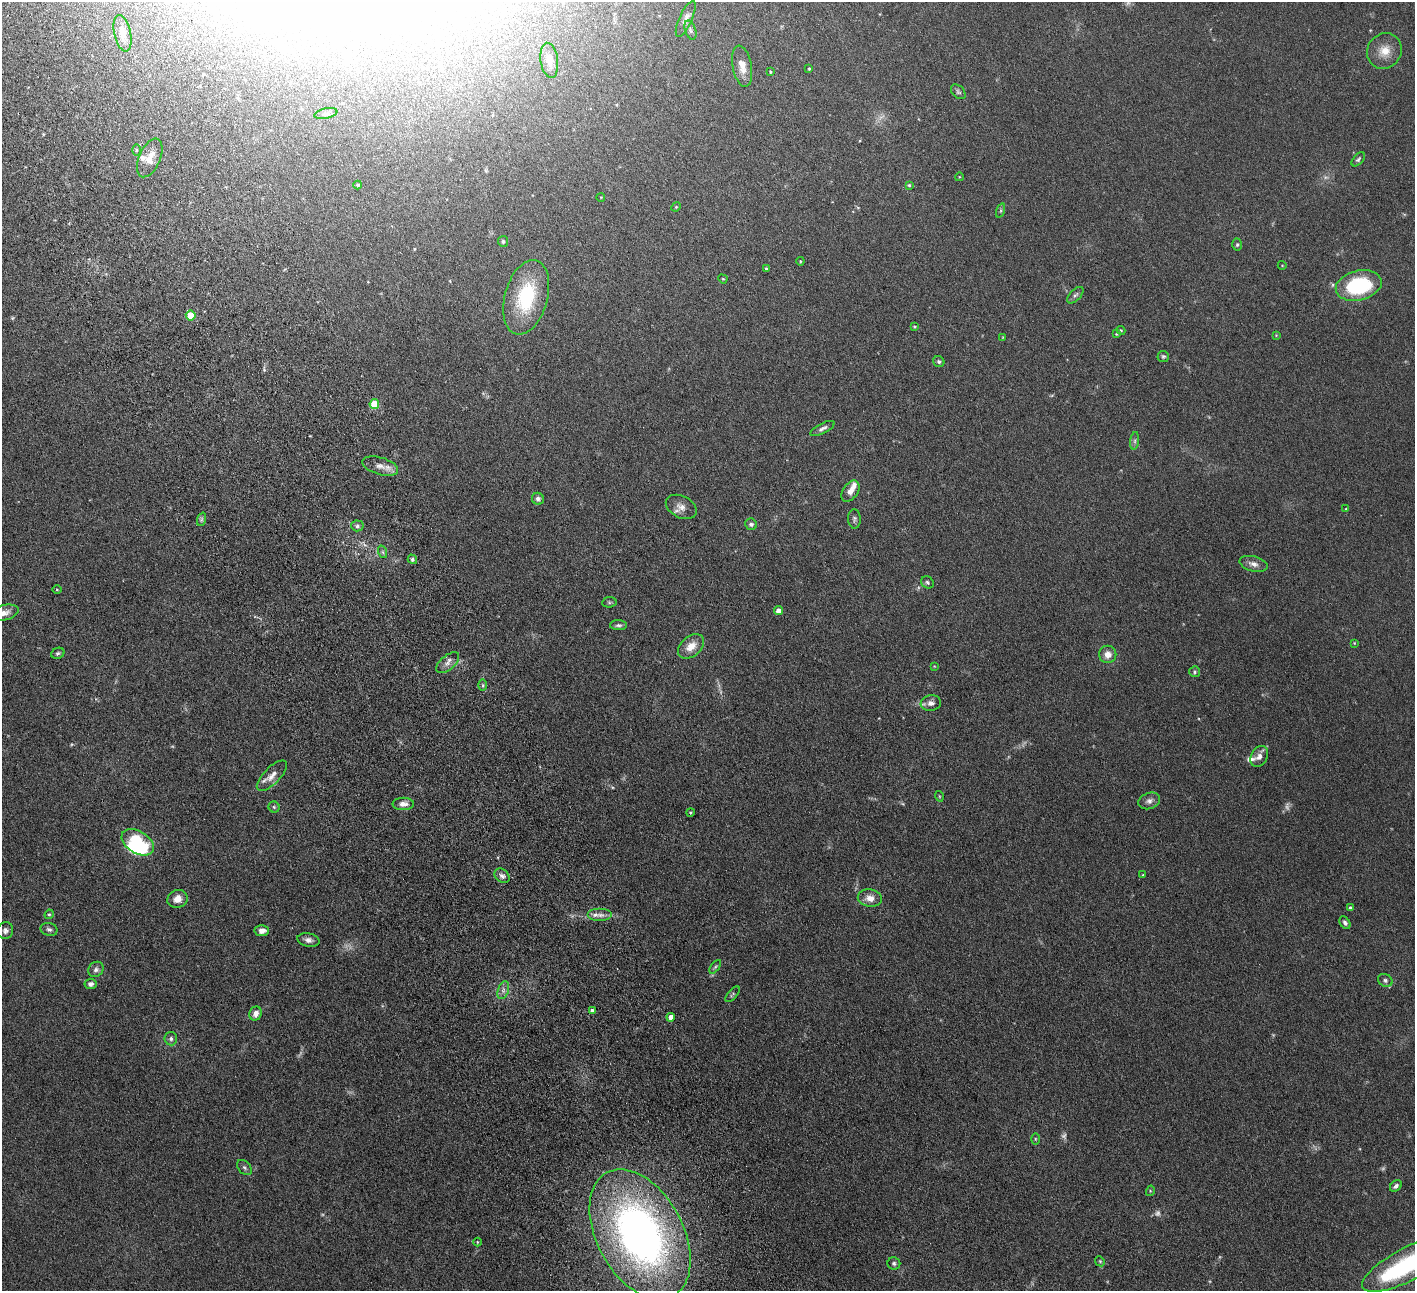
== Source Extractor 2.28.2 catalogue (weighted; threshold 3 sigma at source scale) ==
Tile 11 of 4 x 4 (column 3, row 3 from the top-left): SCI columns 2882-4294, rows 1479-2767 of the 5760 x 5666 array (HDU 1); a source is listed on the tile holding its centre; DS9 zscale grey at full resolution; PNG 1417 x 1293 px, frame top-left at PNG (2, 2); each listed source drawn as its Kron ellipse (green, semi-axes under 4 px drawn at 4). Shown black and unused: <1% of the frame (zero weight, under 4 of 8 exposures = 3% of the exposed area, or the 3 px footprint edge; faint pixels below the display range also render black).
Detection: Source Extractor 2.28.2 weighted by HDU 2 'WHT'; one run over the whole footprint, this tile lists its part. Background 0.0702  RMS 0.0061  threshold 0.0251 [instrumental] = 3 sigma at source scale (4.09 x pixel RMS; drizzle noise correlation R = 1.36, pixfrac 0.8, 0.05/0.05 arcsec/px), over >= 5 px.
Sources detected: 124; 11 too faint to see at this stretch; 3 inside a brighter object's white glare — neither listed nor drawn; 5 inside a brighter listed object's ellipse — not listed separately; the other 105 listed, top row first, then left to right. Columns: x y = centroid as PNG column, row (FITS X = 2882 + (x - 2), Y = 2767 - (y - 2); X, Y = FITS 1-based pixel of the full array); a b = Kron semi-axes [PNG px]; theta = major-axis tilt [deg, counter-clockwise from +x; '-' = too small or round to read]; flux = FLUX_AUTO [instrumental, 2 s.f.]
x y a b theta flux
686 19 19 6 66 2.8
690 30 10 5 -72 1.4
123 33 18 8 -78 5.6
1384 51 18 17 - 8.9
549 60 17 8 -82 5.8
742 66 21 9 -79 5.9
809 69 3 2 - 0.53
770 72 3 3 - 0.57
958 92 8 6 -45 1.2
326 114 12 5 11 1.5
136 150 5 3 - 0.63
150 158 21 10 66 6.3
1358 159 8 4 47 1.1
959 177 4 3 - 0.4
358 185 4 4 - 0.77
909 185 4 4 - 0.68
601 197 4 3 - 0.34
676 207 5 4 - 0.45
1001 211 7 3 71 0.69
503 241 5 5 - 1.1
1237 245 6 4 87 0.91
800 261 4 4 - 0.48
1282 265 4 3 - 0.39
766 269 4 3 - 0.7
723 279 5 3 - 0.48
1359 286 23 14 13 48
1075 295 10 5 46 1.4
526 297 38 21 74 33
191 315 5 5 - 14
914 326 4 3 - 0.56
1121 330 4 4 - 0.62
1116 334 4 4 - 0.43
1276 335 3 3 - 0.38
1003 337 4 3 - 0.38
1163 356 6 5 - 0.92
939 362 6 5 - 1.1
374 404 5 5 - 22
822 428 13 5 28 1.9
1135 441 9 4 82 1.2
380 466 18 8 -16 4.7
850 491 12 7 55 4.1
538 499 6 6 - 1.7
681 507 16 11 -27 4.5
1346 509 4 3 - 0.48
202 519 7 4 71 1
854 519 10 6 -87 1.4
751 524 6 5 - 1.6
357 526 6 5 - 1.3
383 552 6 4 -71 0.81
412 559 5 4 - 1.1
1253 564 14 7 -15 3.2
927 582 7 5 -44 1.2
57 590 5 3 - 0.51
609 602 7 5 6 0.97
778 611 4 4 - 4.4
4 613 15 7 15 4.1
619 625 8 5 -1 1.3
1354 643 4 4 - 0.44
691 646 15 10 40 6.4
58 653 7 5 25 1.1
1108 654 8 8 - 4.7
448 663 14 7 40 3.1
934 666 3 2 - 0.36
1195 672 5 5 - 0.83
483 685 6 4 -89 0.81
931 703 10 7 8 2.9
1259 756 11 8 61 3.1
272 776 20 8 45 4.6
939 796 5 3 - 0.49
1149 801 11 8 19 2.6
403 804 11 6 0 3.2
274 807 5 5 - 0.86
690 812 4 3 - 0.54
138 842 18 11 -32 28
1143 875 3 3 - 0.49
502 876 8 6 -42 2
870 898 12 8 -9 4.7
177 899 10 9 - 4.9
1350 908 3 3 - 0.91
49 914 5 4 - 0.65
600 915 12 6 0 3
1345 923 7 5 -54 1.5
49 929 8 6 -15 1.5
5 931 8 8 - 2
262 931 7 5 4 3.5
309 940 11 6 -11 2.5
715 967 8 4 54 0.9
96 969 8 7 - 2
1385 980 7 6 - 1.4
90 984 6 5 - 1.9
503 990 9 5 71 2.1
732 994 9 4 48 1
592 1011 4 4 - 2.8
256 1013 7 6 - 3.6
671 1017 4 4 - 4.1
171 1039 7 6 - 1.6
1035 1139 5 3 - 0.57
244 1168 9 6 -49 1.3
1396 1186 6 5 - 1.7
1150 1191 5 3 - 0.52
640 1234 70 43 -62 310
477 1242 4 3 - 0.39
1100 1261 5 4 - 0.7
894 1263 6 6 - 1.2
1410 1263 53 16 27 89
Isophote crosses this tile's border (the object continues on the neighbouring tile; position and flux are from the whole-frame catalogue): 2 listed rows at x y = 4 613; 1410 1263